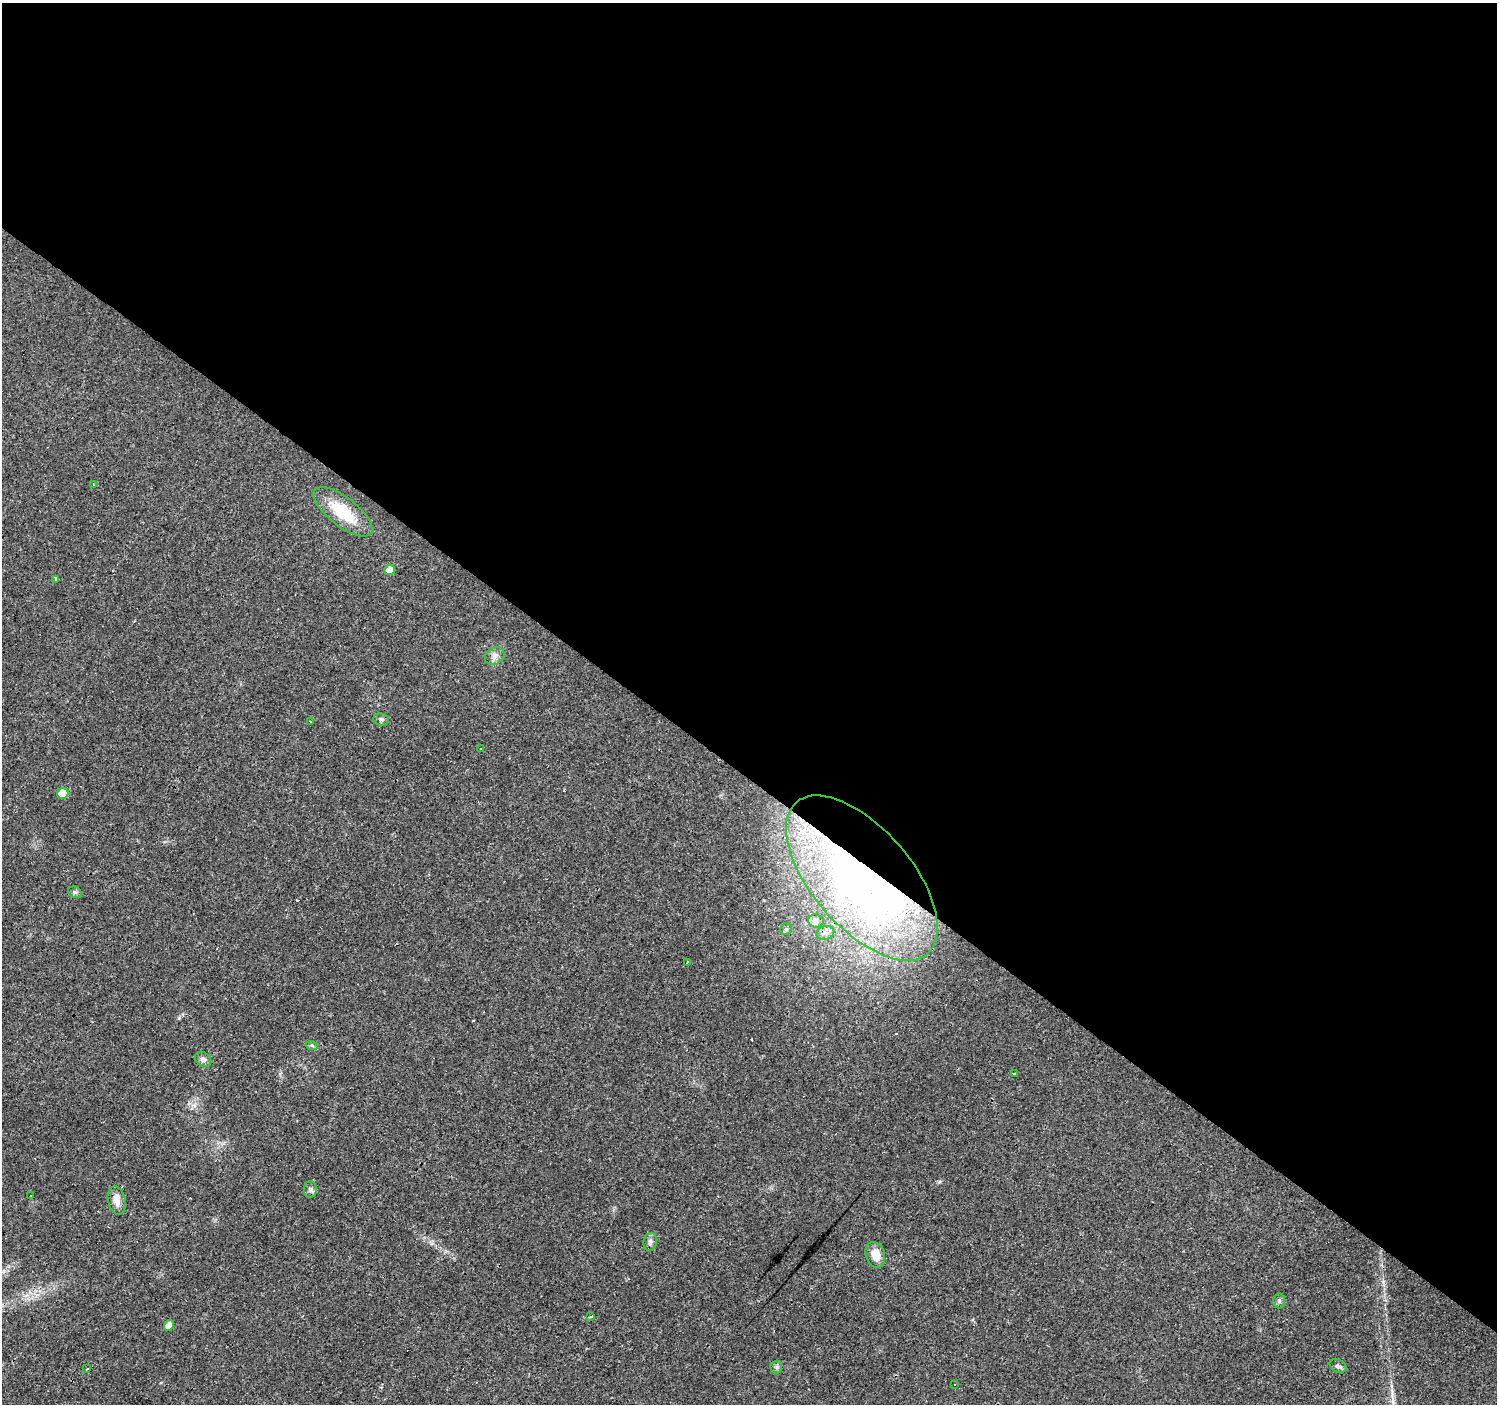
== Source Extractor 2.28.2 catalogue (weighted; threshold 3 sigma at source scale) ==
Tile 3 of 4 x 4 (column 3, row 1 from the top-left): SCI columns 2992-4486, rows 4376-5777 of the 5984 x 6013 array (HDU 1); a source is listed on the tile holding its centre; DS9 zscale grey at full resolution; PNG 1499 x 1406 px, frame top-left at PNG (2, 3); each listed source drawn as its Kron ellipse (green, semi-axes under 4 px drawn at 4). Shown black and unused: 55% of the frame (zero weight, under 3 of 4 exposures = <1% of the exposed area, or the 3 px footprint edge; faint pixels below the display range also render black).
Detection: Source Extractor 2.28.2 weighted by HDU 2 'WHT'; one run over the whole footprint, this tile lists its part. Background 0.0294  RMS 0.0034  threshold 0.0154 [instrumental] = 3 sigma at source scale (4.5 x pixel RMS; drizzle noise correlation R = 1.50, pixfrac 1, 0.0396/0.0396 arcsec/px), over >= 5 px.
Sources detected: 36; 2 inside a brighter object's white glare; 4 cosmic-ray / hot-pixel residue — neither listed nor drawn; the other 30 listed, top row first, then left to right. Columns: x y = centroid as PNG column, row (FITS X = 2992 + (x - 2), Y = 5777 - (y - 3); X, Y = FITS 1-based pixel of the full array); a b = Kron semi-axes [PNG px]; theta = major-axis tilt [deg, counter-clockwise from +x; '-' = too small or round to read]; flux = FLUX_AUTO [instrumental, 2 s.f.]
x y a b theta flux
94 485 3 2 - 0.23
343 512 35 14 -38 14
390 570 5 5 - 3.4
56 579 3 3 - 5.2
495 656 10 8 30 1.7
381 719 7 6 - 0.8
311 721 3 3 - 0.69
481 748 3 3 - 0.6
63 793 6 5 - 8.5
862 878 100 50 -49 120
75 892 7 5 -28 0.65
816 921 8 6 -3 1.2
786 929 6 5 - 0.59
825 933 9 6 15 1.4
687 962 3 2 - 0.58
312 1046 6 4 -21 0.45
203 1059 9 7 -36 1.3
1014 1074 4 3 - 4.4
310 1190 8 6 90 0.99
31 1196 3 2 - 0.57
117 1200 14 9 -77 2.8
650 1242 9 7 80 1.2
875 1255 13 9 -73 4.4
1279 1301 7 6 - 0.76
591 1316 3 3 - 3
169 1325 5 5 - 2.1
1338 1366 9 6 -28 0.86
776 1367 6 6 - 0.7
87 1369 3 2 - 0.34
954 1385 3 3 - 2.4
Overlapping masked pixels (flux is a lower limit): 2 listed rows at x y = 343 512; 862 878
Unlisted compact peaks at least as high as the median listed source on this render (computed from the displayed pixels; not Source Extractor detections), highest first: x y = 179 1018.